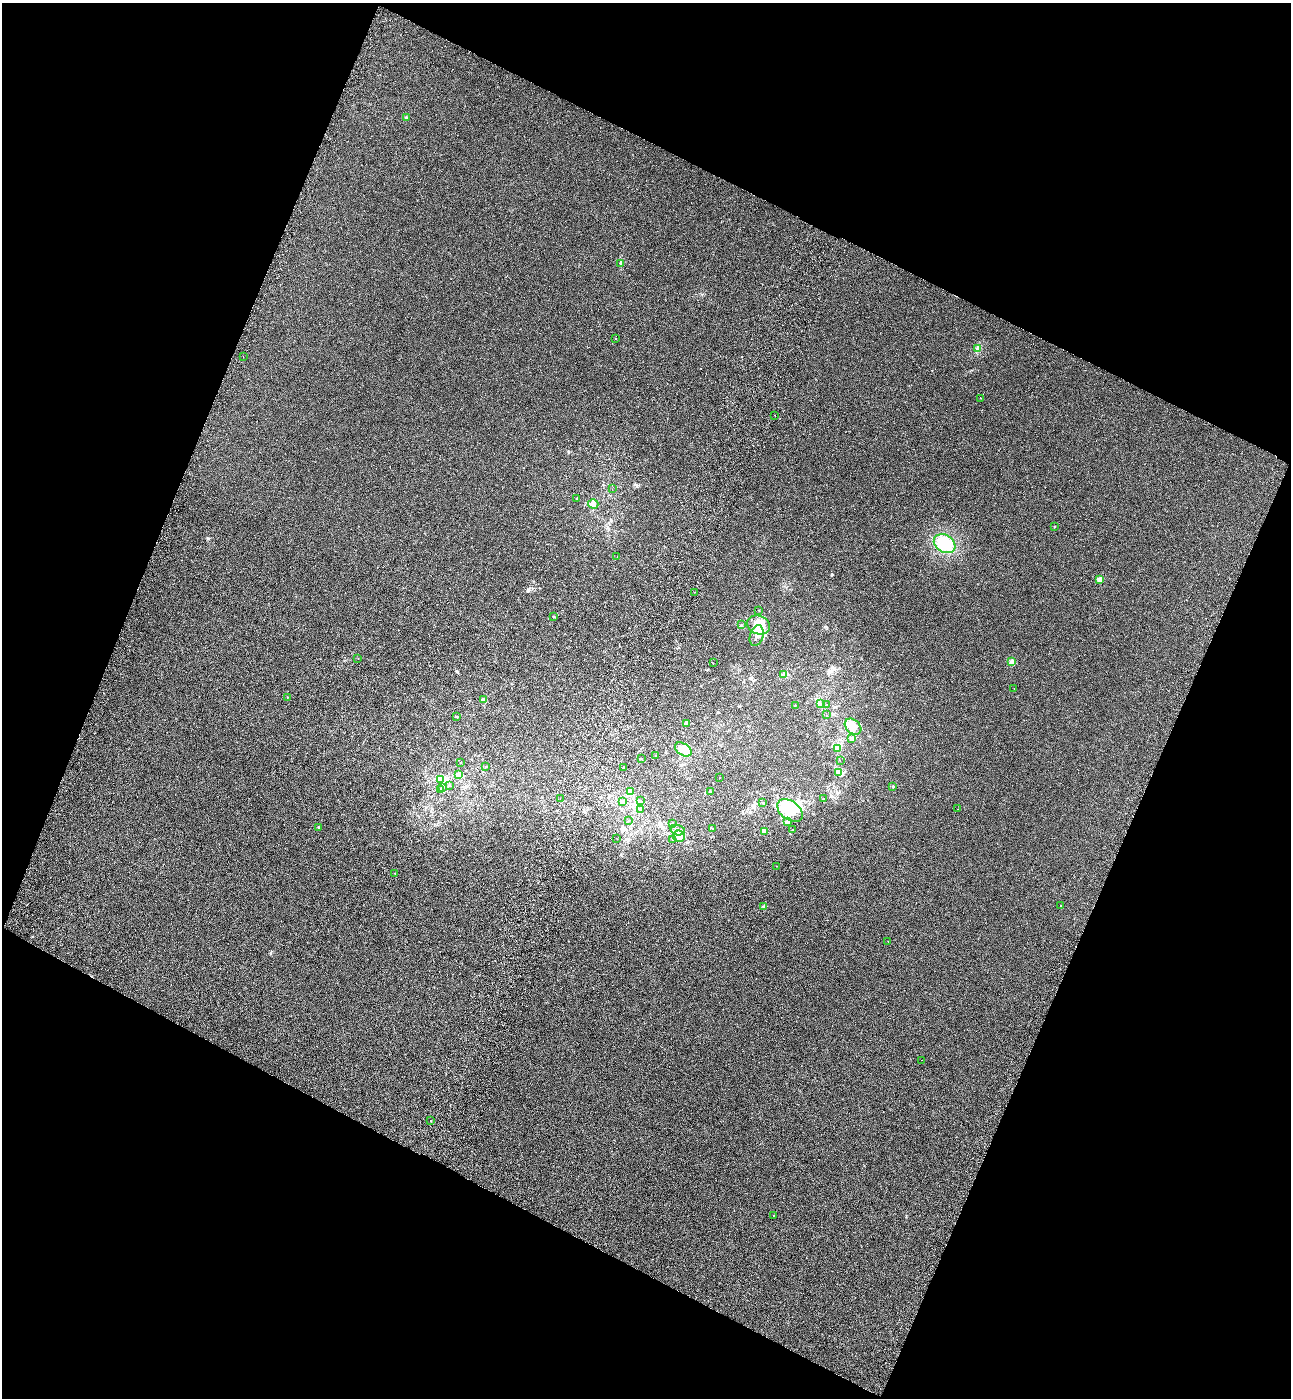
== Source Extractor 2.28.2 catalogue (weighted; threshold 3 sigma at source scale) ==
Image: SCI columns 387-5542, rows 68-5648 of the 5802 x 5712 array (HDU 1 of 3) = the unmasked area's bounding box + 8 px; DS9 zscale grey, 4 x 4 block average (1 PNG px = mean of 4 x 4 image px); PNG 1293 x 1400 px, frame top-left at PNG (2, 3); each listed source drawn as its Kron ellipse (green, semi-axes under 4 px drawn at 4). Shown black and unused: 44% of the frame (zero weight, under 3 of 4 exposures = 6% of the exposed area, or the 3 px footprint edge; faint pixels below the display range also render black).
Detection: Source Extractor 2.28.2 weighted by HDU 2 'WHT'. Background 5.32e-04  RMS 0.004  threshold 0.0179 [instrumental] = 3 sigma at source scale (4.5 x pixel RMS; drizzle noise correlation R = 1.50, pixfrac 1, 0.05/0.05 arcsec/px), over >= 5 px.
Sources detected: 90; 4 inside a brighter object's white glare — neither listed nor drawn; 1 coinciding with a brighter row at this scale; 5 inside a brighter listed object's ellipse — not listed separately; the other 80 listed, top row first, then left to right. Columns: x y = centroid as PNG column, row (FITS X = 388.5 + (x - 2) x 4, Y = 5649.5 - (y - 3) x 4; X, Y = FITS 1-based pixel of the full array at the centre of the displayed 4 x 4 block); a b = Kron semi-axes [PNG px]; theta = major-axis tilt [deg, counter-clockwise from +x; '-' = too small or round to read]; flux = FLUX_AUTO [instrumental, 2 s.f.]
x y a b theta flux
406 118 3 2 - 2.5
621 264 2 2 - 0.72
616 338 2 2 - 0.89
978 349 3 2 - 3.2
243 356 2 2 - 0.83
980 398 2 2 - 0.82
775 415 2 2 - 2.7
612 489 2 2 - 0.31
576 498 2 2 - 0.89
593 504 5 4 - 7.1
1054 527 2 2 - 1.5
945 544 11 8 -31 36
617 557 2 2 - 0.59
1099 579 2 2 - 33
694 592 2 2 - 0.47
759 610 2 2 - 1.4
554 616 2 2 - 2.2
741 625 2 2 - 0.71
759 625 11 9 -21 39
757 636 11 6 74 20
358 658 2 2 - 0.75
1012 662 2 2 - 66
713 663 2 2 - 0.58
783 674 2 2 - 1.4
1014 689 2 2 - 0.6
287 697 2 2 - 1.7
484 699 2 2 - 7.8
820 703 2 2 - 1.4
827 704 2 2 - 1.5
795 706 2 2 - 0.53
826 715 2 2 - 0.44
457 716 2 2 - 1.3
687 723 2 2 - 1.2
853 727 9 6 -41 30
851 739 2 2 - 1.4
838 748 3 2 - 2.6
683 749 9 6 -33 17
655 756 2 2 - 0.46
642 759 2 2 - 0.97
840 761 2 2 - 0.36
461 763 2 2 - 0.63
485 767 2 2 - 0.54
624 767 2 2 - 1.4
838 772 3 2 - 2.6
459 774 3 2 - 2.5
720 778 2 2 - 0.48
441 780 2 2 - 1.7
450 785 2 2 - 1.4
893 786 2 2 - 1.3
442 787 2 2 - 2.9
440 790 2 2 - 1.4
630 791 3 2 - 2.6
711 791 2 2 - 0.92
560 799 2 2 - 0.36
823 799 2 2 - 0.96
622 801 2 2 - 0.5
641 801 2 2 - 2.3
763 803 3 2 - 1.9
958 809 2 2 - 0.42
640 810 2 2 - 1.6
790 810 14 9 -36 55
628 821 2 2 - 1.1
787 822 2 2 - 1.4
672 823 3 2 - 1.2
318 827 2 2 - 3.9
713 828 2 2 - 0.98
678 830 7 5 -15 13
793 830 2 2 - 1.1
764 831 3 2 - 1.6
679 836 6 5 - 17
617 839 2 2 - 0.37
672 840 2 2 - 0.42
776 866 2 2 - 1.3
395 873 2 2 - 0.94
1061 906 2 2 - 3.3
764 907 2 2 - 18
888 941 2 2 - 0.33
921 1060 2 2 - 0.31
430 1121 2 2 - 1.1
773 1215 2 2 - 0.64
Diffuse or blended objects may show on this block-average render without a row.